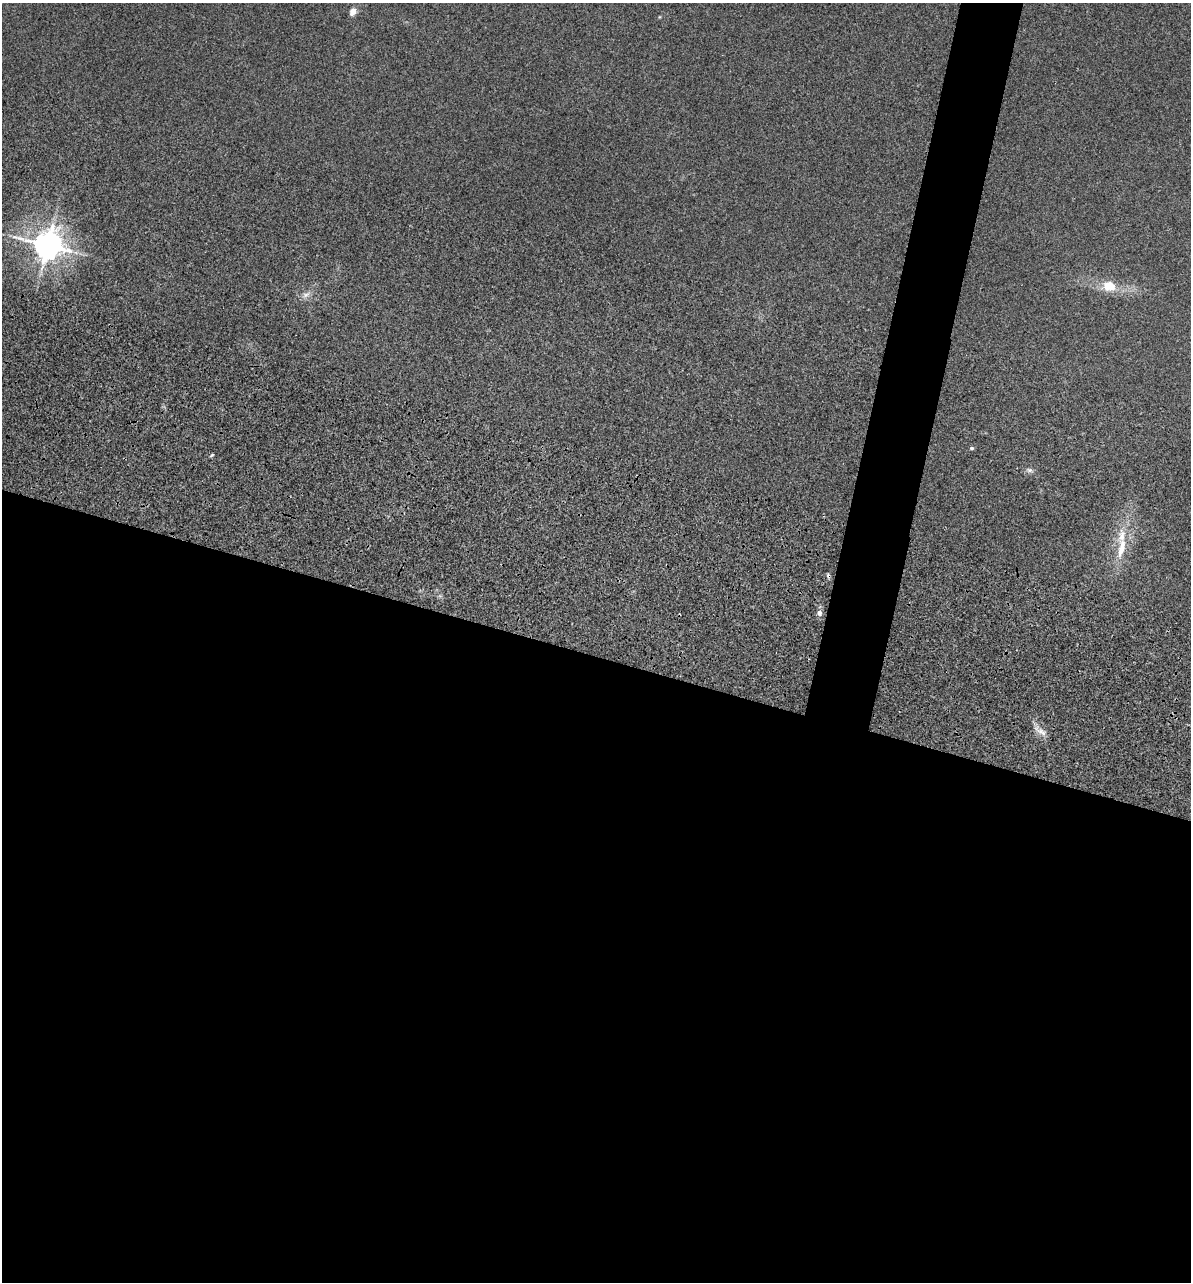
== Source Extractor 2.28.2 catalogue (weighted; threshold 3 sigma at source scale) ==
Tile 14 of 4 x 4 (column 2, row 4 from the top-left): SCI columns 1432-2620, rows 393-1672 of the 5355 x 5901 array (HDU 1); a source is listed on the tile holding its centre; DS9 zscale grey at full resolution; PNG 1193 x 1284 px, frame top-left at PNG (2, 3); no overlay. Shown black and unused: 52% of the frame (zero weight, under 3 of 5 exposures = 17% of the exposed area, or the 3 px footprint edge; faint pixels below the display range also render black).
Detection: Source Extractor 2.28.2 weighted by HDU 2 'WHT'; one run over the whole footprint, this tile lists its part. Background 0.171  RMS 0.0086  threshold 0.0389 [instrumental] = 3 sigma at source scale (4.5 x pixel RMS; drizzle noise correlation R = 1.50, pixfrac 1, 0.05/0.05 arcsec/px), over >= 5 px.
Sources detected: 11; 1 cosmic-ray / hot-pixel residue — not listed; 1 inside a brighter listed object's ellipse — not listed separately; the other 9 listed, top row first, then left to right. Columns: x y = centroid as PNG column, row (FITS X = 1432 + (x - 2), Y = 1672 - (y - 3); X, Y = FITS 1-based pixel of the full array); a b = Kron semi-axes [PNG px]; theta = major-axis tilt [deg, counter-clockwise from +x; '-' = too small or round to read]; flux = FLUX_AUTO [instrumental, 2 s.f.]
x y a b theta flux
353 12 6 6 - 6.5
47 245 9 8 - 1300
1109 286 14 12 -7 14
306 295 8 5 30 3
972 448 5 4 - 1.6
1030 470 6 6 - 2
1121 548 30 9 76 17
819 613 8 6 88 3.3
1042 732 13 5 -31 4.4